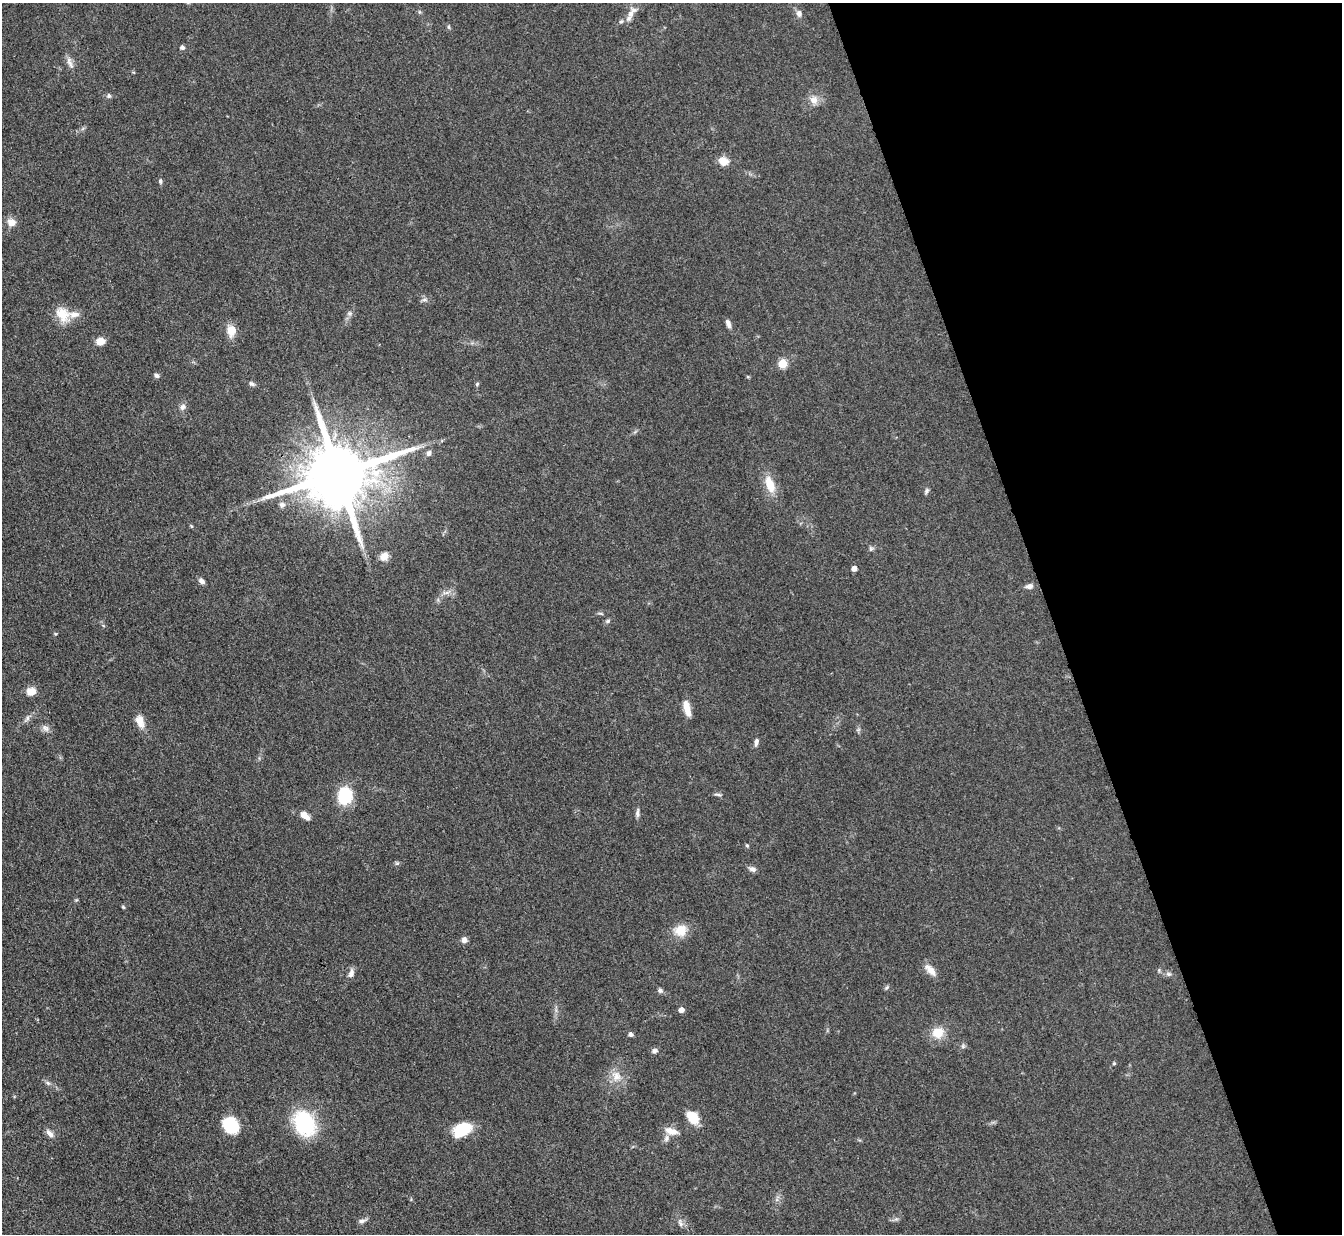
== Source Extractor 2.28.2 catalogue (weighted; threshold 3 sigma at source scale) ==
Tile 12 of 4 x 4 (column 4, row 3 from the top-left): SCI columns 4022-5361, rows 1506-2737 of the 5362 x 5347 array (HDU 1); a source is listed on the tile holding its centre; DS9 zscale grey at full resolution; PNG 1344 x 1236 px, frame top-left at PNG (2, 3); no overlay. Shown black and unused: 22% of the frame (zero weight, under 3 of 4 exposures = <1% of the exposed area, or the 3 px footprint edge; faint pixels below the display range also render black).
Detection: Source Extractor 2.28.2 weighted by HDU 2 'WHT'; one run over the whole footprint, this tile lists its part. Background 0.0547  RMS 0.005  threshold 0.0226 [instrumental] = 3 sigma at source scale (4.5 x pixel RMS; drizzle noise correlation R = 1.50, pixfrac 1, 0.05/0.05 arcsec/px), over >= 5 px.
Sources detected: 78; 2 inside a brighter listed object's ellipse — not listed separately; the other 76 listed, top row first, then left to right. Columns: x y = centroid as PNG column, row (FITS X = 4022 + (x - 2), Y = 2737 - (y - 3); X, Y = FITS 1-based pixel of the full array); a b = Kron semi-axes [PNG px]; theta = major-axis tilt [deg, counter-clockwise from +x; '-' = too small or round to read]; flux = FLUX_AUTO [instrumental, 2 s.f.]
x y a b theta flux
631 14 14 8 75 4.2
799 14 8 7 - 2.2
621 21 6 5 - 0.81
449 27 6 4 -88 0.72
182 48 5 4 - 1.6
70 63 17 6 -78 2.7
109 96 6 5 - 1.1
814 100 12 11 - 4.2
724 161 12 10 -18 4.8
160 181 7 5 -89 1
11 222 9 8 - 4.7
424 300 9 5 13 1.3
350 313 6 6 - 1.2
62 314 22 15 -54 9.2
728 324 10 6 -72 2.1
232 330 6 6 - 13
100 341 8 7 - 5.4
782 363 5 5 - 20
156 375 7 5 -24 1.4
252 384 8 6 -27 1.3
477 384 6 5 - 0.66
183 407 9 7 46 2
429 453 8 6 58 1.7
338 474 19 16 17 6100
770 484 22 10 -69 9.2
926 491 9 5 59 1.1
282 505 9 9 - 2.2
191 526 5 3 - 0.53
871 549 7 5 89 1.1
384 556 10 8 26 4
854 568 4 4 - 3.1
202 581 8 6 -40 1.9
1029 586 9 6 11 2.2
446 593 13 5 3 2.1
601 613 9 3 -21 0.7
608 621 7 5 18 1.1
31 691 11 9 8 4.7
687 708 18 7 -76 5.9
27 718 10 5 48 1.6
140 721 17 9 -72 5
45 728 11 6 -52 2.2
858 730 6 4 19 0.74
756 742 10 5 80 1.8
718 794 11 3 -4 1
345 796 15 12 86 25
637 813 13 5 -90 1.7
304 815 11 6 -42 4.5
747 845 5 4 - 0.67
397 863 6 5 - 0.81
752 869 10 7 -23 1.8
76 900 5 4 - 0.56
123 907 6 3 -45 0.58
680 930 17 14 20 8.1
464 940 7 6 - 2.3
930 970 18 8 -45 4.8
351 973 13 7 75 2.4
1169 974 8 6 -1 1.5
887 987 7 4 45 0.83
660 990 7 6 - 1.3
681 1010 5 4 - 3.2
938 1033 12 11 - 9.7
631 1034 5 5 - 1.4
963 1046 8 5 -79 1.1
654 1051 8 6 30 1.6
1114 1063 4 3 - 0.62
616 1076 17 13 -69 6.5
48 1083 8 5 -37 1.3
693 1117 15 10 -52 9.8
304 1123 30 22 -61 35
230 1125 16 13 -42 20
462 1130 18 12 27 19
671 1131 18 9 -15 4.7
50 1133 13 6 -49 2.6
896 1219 6 5 - 1
362 1221 11 6 18 1.7
680 1223 12 6 -71 1.8
Overlapping masked pixels (flux is a lower limit): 1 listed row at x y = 338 474